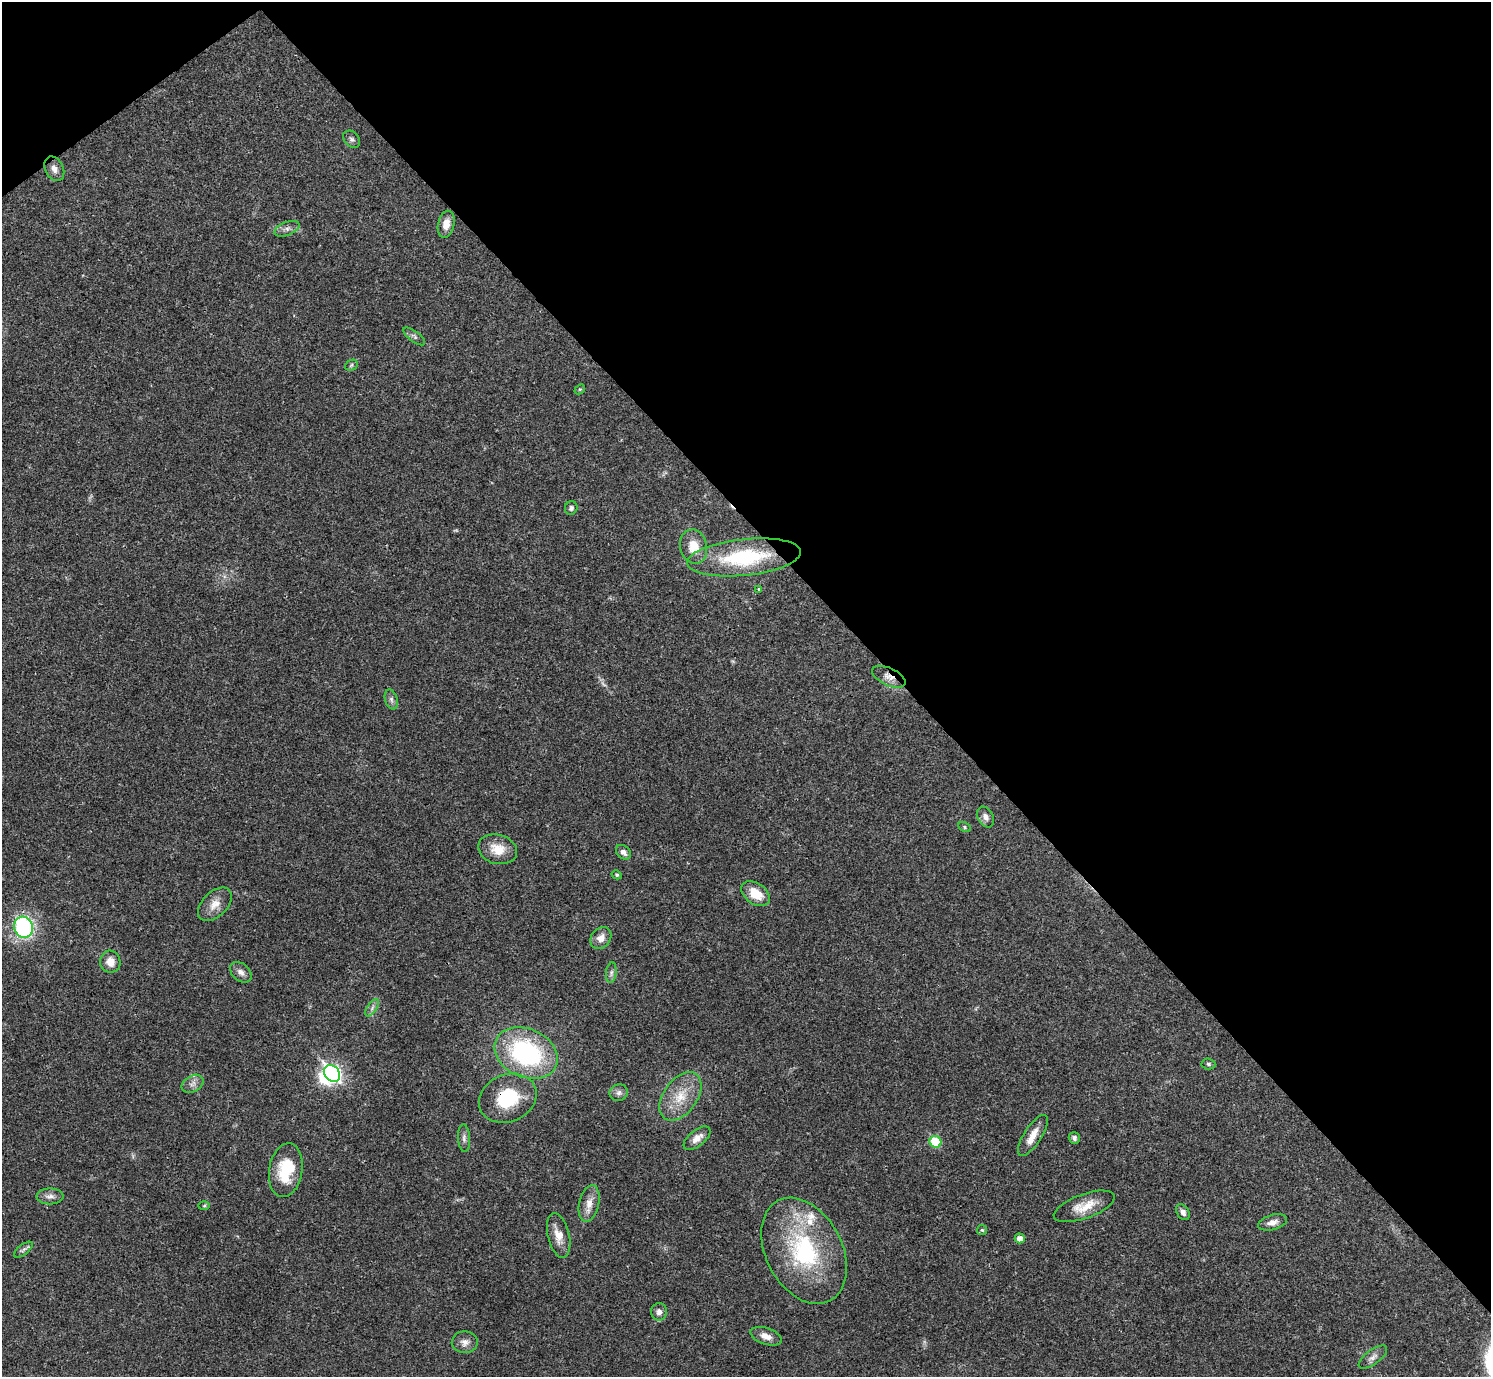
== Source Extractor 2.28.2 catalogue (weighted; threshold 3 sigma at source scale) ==
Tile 3 of 4 x 4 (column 3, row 1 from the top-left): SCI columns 2980-4468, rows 4285-5659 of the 5961 x 5958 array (HDU 1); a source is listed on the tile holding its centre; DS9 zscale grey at full resolution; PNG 1493 x 1379 px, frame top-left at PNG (2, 2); each listed source drawn as its Kron ellipse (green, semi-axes under 4 px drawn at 4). Shown black and unused: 41% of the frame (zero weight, under 3 of 4 exposures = <1% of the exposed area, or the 3 px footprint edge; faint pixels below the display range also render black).
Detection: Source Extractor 2.28.2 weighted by HDU 2 'WHT'; one run over the whole footprint, this tile lists its part. Background 0.0209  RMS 0.0022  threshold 0.01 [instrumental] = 3 sigma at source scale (4.5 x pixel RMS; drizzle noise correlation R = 1.50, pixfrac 1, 0.05/0.05 arcsec/px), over >= 5 px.
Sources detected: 59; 2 too faint to see at this stretch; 1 inside a brighter object's white glare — neither listed nor drawn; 2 inside a brighter listed object's ellipse — not listed separately; the other 54 listed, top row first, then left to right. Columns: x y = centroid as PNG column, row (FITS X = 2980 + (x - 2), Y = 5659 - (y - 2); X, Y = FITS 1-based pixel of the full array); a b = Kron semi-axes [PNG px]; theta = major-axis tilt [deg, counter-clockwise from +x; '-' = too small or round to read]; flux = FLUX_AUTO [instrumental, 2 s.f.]
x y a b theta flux
352 139 10 7 -47 0.7
54 169 13 9 -62 1.4
446 224 13 8 77 2.3
287 229 13 6 22 1.1
414 336 13 5 -37 0.66
351 365 6 5 - 0.39
580 389 6 4 41 0.3
571 508 7 6 - 0.56
694 547 17 13 -77 4.3
744 557 57 18 6 19
759 589 3 3 - 0.21
889 677 18 8 -25 1.9
391 700 10 6 -73 0.79
986 817 11 7 -60 1.2
964 827 6 4 -30 0.34
498 849 20 14 -15 4.2
623 852 8 6 -43 1
617 875 5 4 - 0.32
756 894 16 10 -35 4.4
215 904 20 12 44 2.8
24 927 11 9 -73 29
601 938 12 9 48 1.8
110 962 11 10 - 2.3
241 972 12 8 -41 1.3
611 973 10 5 83 0.68
372 1008 10 5 56 0.76
526 1053 33 24 -24 33
1208 1064 7 5 -4 0.44
332 1073 9 7 -50 78
193 1084 11 8 30 1.3
619 1093 9 8 - 0.85
680 1096 27 16 54 6.1
508 1098 30 23 24 12
1033 1135 24 8 57 3
464 1138 14 6 -87 0.9
697 1138 16 8 39 1.9
1074 1138 6 5 - 0.67
935 1142 6 5 - 8.8
286 1170 27 16 81 8.6
50 1196 13 8 0 1.3
589 1203 19 10 77 2.5
204 1206 6 4 2 0.25
1084 1206 32 12 20 4.3
1183 1212 8 6 -57 0.97
1273 1222 15 7 16 1.4
982 1230 5 5 - 0.32
559 1235 23 11 -77 3
1020 1238 5 5 - 1.3
23 1250 11 5 37 0.65
804 1251 56 38 -62 27
659 1312 8 8 - 1
766 1336 16 8 -19 2
465 1342 13 11 2 1.5
1373 1357 17 7 36 1.3
Overlapping masked pixels (flux is a lower limit): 2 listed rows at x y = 889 677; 508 1098